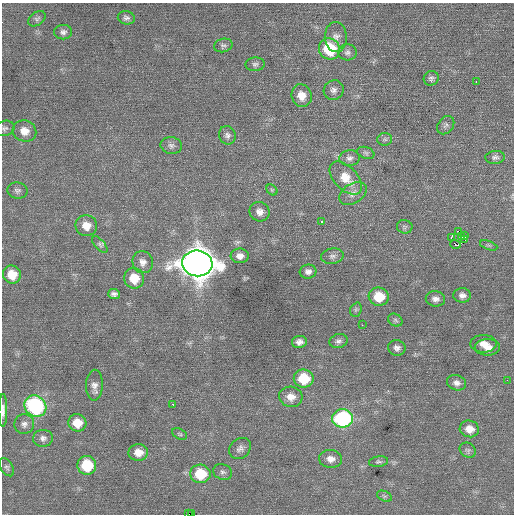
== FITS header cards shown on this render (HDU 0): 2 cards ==
NAXIS1  =                  512 / Axis length
NAXIS2  =                  512 / Axis length

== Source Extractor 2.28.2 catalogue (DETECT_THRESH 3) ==
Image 512 x 512 px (HDU 0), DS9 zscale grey, 1 PNG px = 1 image px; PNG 516 x 516 px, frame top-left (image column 1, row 512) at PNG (2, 3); each listed source drawn as its Kron ellipse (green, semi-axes under 4 px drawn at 4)
Background 0.101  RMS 0.71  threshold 2.12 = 3 sigma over >= 5 px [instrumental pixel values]
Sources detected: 82; all 82 listed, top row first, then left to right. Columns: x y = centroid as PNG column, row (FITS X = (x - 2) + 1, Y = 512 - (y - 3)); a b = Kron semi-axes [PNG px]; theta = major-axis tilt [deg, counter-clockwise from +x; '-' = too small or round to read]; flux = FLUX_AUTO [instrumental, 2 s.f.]
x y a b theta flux
126 18 8 6 -12 150
37 19 9 6 35 120
63 32 9 7 0 170
336 37 15 11 -89 360
223 45 9 6 13 130
329 49 11 10 - 2400
347 52 9 8 - 180
255 64 9 7 3 150
431 78 7 7 - 130
476 82 2 2 - 140
334 90 10 9 - 240
302 96 11 10 - 550
446 125 10 7 52 150
5 128 10 7 17 150
24 131 12 10 -23 520
227 135 9 8 - 190
385 139 7 6 - 120
171 146 11 8 -8 190
366 153 9 5 -20 120
495 157 9 6 3 150
350 158 10 8 7 200
346 178 20 11 -46 930
272 190 6 4 -45 91
17 191 10 8 -12 180
353 194 15 9 31 350
259 212 10 9 - 300
322 221 3 3 - 220
86 226 11 10 - 550
405 227 8 6 -9 110
458 231 3 2 - 16000
465 235 2 2 - 510
461 236 4 2 - 67
451 237 3 3 - 1400
465 239 3 2 - 64
100 244 10 5 -48 110
456 244 5 3 - 260
489 245 9 3 -21 69
240 256 9 7 -1 280
332 256 11 7 9 190
143 262 11 10 - 310
197 263 15 13 -8 89000
308 271 8 7 - 210
12 275 9 8 - 840
134 278 10 9 - 990
114 294 6 5 - 170
462 295 9 7 -3 230
379 297 10 9 - 1200
435 299 9 7 -7 240
356 310 7 5 69 90
395 320 8 6 -29 110
362 325 2 2 - 150
338 341 9 7 14 160
299 342 7 6 - 240
483 344 13 9 0 410
488 347 12 8 0 380
397 348 8 7 - 190
304 378 10 9 - 1600
507 380 2 2 - 40
456 383 10 7 -18 230
94 385 15 8 88 300
291 397 12 10 -13 480
173 404 2 2 - 160
35 406 11 10 - 5900
3 410 16 4 89 210
342 418 10 9 - 7100
77 423 9 8 - 790
24 424 10 10 - 240
469 429 10 8 -13 460
180 434 8 5 -27 85
43 438 10 8 4 210
240 448 12 9 42 230
468 450 8 7 - 130
138 452 10 8 2 510
331 459 11 9 -4 360
378 462 9 5 8 110
87 465 9 9 - 1900
7 467 10 6 -57 120
223 472 10 7 -23 140
200 474 10 9 - 1500
384 496 8 5 -24 91
188 514 2 2 - 590
191 514 2 2 - 160
At the frame edge (FLAGS 8, measured only in part): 4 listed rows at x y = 5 128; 3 410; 188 514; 191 514